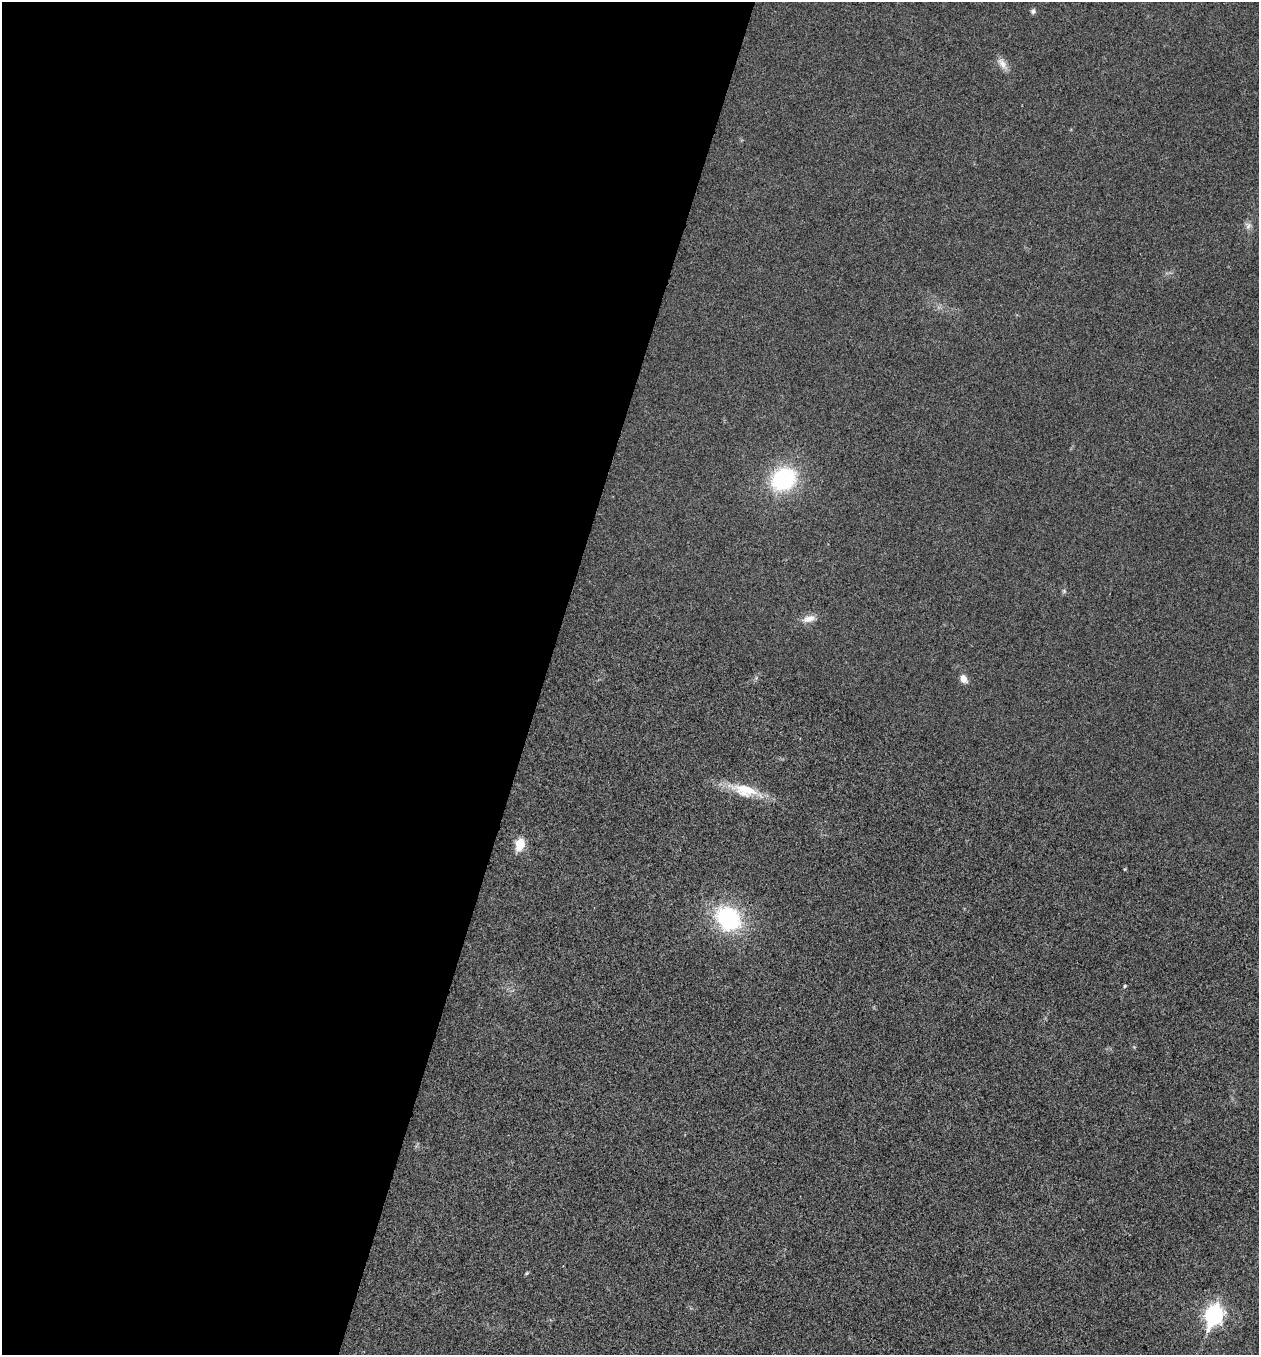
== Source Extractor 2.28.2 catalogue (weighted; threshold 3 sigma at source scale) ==
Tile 5 of 4 x 4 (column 1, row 2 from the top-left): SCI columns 266-1522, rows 2707-4059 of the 5429 x 5416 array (HDU 1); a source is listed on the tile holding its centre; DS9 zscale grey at full resolution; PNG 1261 x 1357 px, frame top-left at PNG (2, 2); no overlay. Shown black and unused: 43% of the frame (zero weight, under 3 of 4 exposures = <1% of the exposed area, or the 3 px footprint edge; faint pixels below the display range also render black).
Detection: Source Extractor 2.28.2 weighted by HDU 2 'WHT'; one run over the whole footprint, this tile lists its part. Background 0.0206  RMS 0.0057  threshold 0.0256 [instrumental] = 3 sigma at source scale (4.5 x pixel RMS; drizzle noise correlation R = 1.50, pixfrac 1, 0.05/0.05 arcsec/px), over >= 5 px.
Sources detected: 14; all 14 listed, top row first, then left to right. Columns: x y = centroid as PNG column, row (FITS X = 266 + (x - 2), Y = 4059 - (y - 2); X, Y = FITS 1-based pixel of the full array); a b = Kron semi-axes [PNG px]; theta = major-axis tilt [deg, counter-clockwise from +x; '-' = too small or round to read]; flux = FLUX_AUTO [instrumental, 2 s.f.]
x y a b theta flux
1033 11 5 5 - 2
1002 63 18 9 -54 4.5
1248 226 10 7 78 2.4
783 479 23 19 38 59
1064 591 6 4 -47 0.89
809 619 19 9 16 5.1
963 679 11 8 -65 3.7
744 790 39 16 -14 18
520 844 7 5 74 29
1125 869 4 3 - 0.49
728 918 26 21 -40 60
1125 986 5 4 - 0.6
527 1273 6 3 70 0.64
1214 1315 9 7 70 210